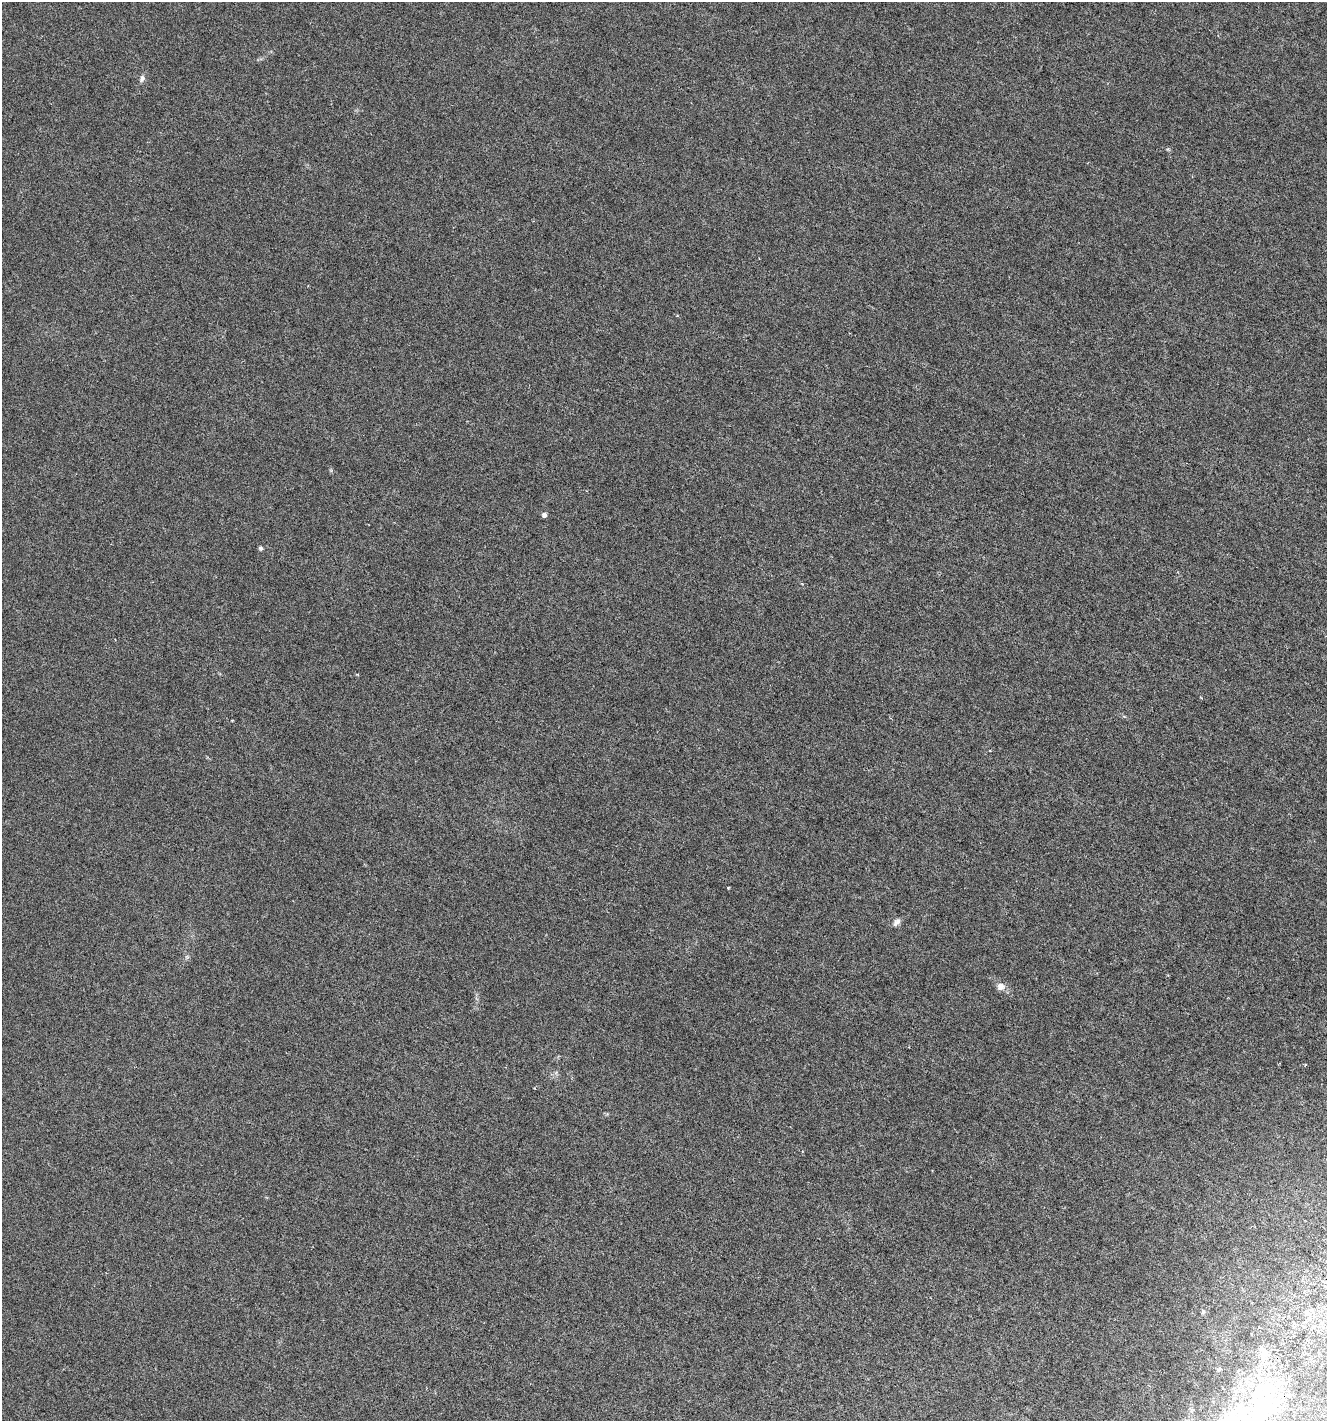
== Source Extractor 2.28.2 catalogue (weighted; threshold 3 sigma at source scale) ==
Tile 6 of 4 x 4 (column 2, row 2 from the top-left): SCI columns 1643-2967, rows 2921-4339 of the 5999 x 5830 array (HDU 1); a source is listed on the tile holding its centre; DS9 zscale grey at full resolution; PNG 1329 x 1423 px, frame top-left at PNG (2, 2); no overlay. Shown black and unused: <1% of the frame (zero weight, under 3 of 6 exposures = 6% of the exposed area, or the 3 px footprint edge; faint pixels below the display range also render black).
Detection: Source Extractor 2.28.2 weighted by HDU 2 'WHT'; one run over the whole footprint, this tile lists its part. Background 0.00157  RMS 0.0016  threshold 0.00641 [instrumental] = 3 sigma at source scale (4.09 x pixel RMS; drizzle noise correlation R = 1.36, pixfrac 0.8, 0.0396/0.0396 arcsec/px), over >= 5 px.
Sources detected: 11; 1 inside a brighter object's white glare — not listed; the other 10 listed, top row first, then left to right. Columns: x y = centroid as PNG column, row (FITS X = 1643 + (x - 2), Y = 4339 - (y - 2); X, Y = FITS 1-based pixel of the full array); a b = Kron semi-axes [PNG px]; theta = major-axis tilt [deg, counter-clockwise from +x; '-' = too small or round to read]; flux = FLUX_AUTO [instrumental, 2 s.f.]
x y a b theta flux
142 78 10 6 76 0.43
544 515 6 5 - 0.39
261 548 6 5 - 0.21
896 922 12 6 43 0.52
1001 986 10 9 - 0.78
1305 1064 3 3 - 0.13
1203 1312 6 5 - 0.2
1307 1313 9 5 -50 0.46
1265 1353 11 9 69 1.1
1260 1415 66 36 65 22
Isophote crosses this tile's border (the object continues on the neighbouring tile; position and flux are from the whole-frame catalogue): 1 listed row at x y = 1260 1415
Unlisted compact peaks at least as high as the median listed source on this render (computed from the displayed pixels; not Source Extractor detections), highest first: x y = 728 888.